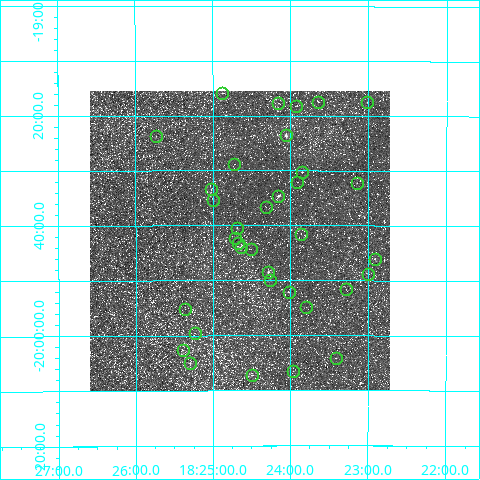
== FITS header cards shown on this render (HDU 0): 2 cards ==
NAXIS1  =                  300
NAXIS2  =                  300

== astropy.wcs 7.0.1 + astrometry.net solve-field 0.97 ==
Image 300 x 300 px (HDU 0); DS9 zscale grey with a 90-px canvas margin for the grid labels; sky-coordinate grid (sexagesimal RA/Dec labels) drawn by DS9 from the SOLVED WCS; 35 Tycho-2 reference stars matched to detected sources circled (green)
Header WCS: RA---TAN/DEC--TAN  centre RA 18:24:39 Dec -19:43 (276.16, -19.71 deg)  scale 10.9 arcsec/px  FOV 54.6' x 54.6'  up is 0 deg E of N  parity normal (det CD < 0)
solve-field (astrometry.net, Tycho-2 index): VERIFIED the header's WCS against the Tycho-2 star catalogue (verified at 3 index scales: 9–28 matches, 0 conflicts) and refined it, rather than solving blind
Solved WCS: RA---TAN-SIP/DEC--TAN-SIP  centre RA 18:24:39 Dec -19:43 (276.16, -19.71 deg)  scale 10.9 arcsec/px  FOV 54.6' x 54.6'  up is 0 deg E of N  parity normal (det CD < 0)
The solver's refit moves the header's centre by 1.4 arcsec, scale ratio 1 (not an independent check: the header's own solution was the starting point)
Tycho-2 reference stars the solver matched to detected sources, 35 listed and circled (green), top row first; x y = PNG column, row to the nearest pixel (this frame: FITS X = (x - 90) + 1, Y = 300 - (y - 91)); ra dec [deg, ICRS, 3 dp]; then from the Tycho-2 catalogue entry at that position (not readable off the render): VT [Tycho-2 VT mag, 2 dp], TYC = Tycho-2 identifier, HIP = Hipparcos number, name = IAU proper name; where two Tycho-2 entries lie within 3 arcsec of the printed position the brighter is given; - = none
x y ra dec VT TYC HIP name
222 93 276.220 -19.265 10.34 6274-243-1 - -
318 102 275.911 -19.291 9.84 6273-1341-1 - -
367 102 275.754 -19.292 10.97 6273-465-1 - -
278 103 276.038 -19.296 10.96 6274-442-1 - -
296 106 275.981 -19.303 11.06 6273-991-1 - -
286 135 276.015 -19.394 7.91 6274-666-1 - -
156 136 276.432 -19.395 12.59 6274-642-1 - -
234 164 276.180 -19.481 10.35 6274-724-1 - -
302 172 275.963 -19.505 10.63 6273-186-1 90153 -
297 182 275.977 -19.535 10.86 6273-549-1 - -
357 183 275.787 -19.537 10.72 6273-657-1 - -
211 189 276.255 -19.557 11.02 6274-772-1 90259 -
278 196 276.039 -19.577 7.97 6274-524-1 - -
213 200 276.249 -19.590 10.95 6274-485-1 - -
266 207 276.078 -19.611 11.05 6274-249-1 - -
237 228 276.173 -19.674 9.78 6274-902-1 - -
301 234 275.966 -19.692 10.93 6273-1186-1 - -
235 238 276.179 -19.704 9.77 6274-187-1 - -
238 243 276.169 -19.720 9.69 6274-589-1 - -
241 247 276.160 -19.733 7.76 6274-170-1 90230 -
251 249 276.128 -19.739 11.19 6274-719-1 - -
375 259 275.729 -19.767 9.09 6273-327-1 - -
268 272 276.072 -19.807 8.70 6274-697-1 - -
368 274 275.749 -19.814 10.86 6273-476-1 - -
270 280 276.066 -19.833 11.36 6274-1013-1 - -
346 289 275.821 -19.860 11.22 6273-240-1 - -
289 292 276.005 -19.869 10.34 6274-847-1 - -
306 307 275.948 -19.914 11.88 6273-1463-1 - -
185 309 276.341 -19.921 11.39 6274-916-1 - -
195 333 276.309 -19.993 12.26 6274-960-1 - -
183 350 276.348 -20.044 12.08 6274-917-1 - -
336 358 275.854 -20.069 10.81 6273-1080-1 - -
190 363 276.324 -20.084 11.03 6274-87-1 - -
293 371 275.990 -20.108 10.99 6273-1433-1 - -
252 375 276.125 -20.120 10.94 6274-176-1 - -